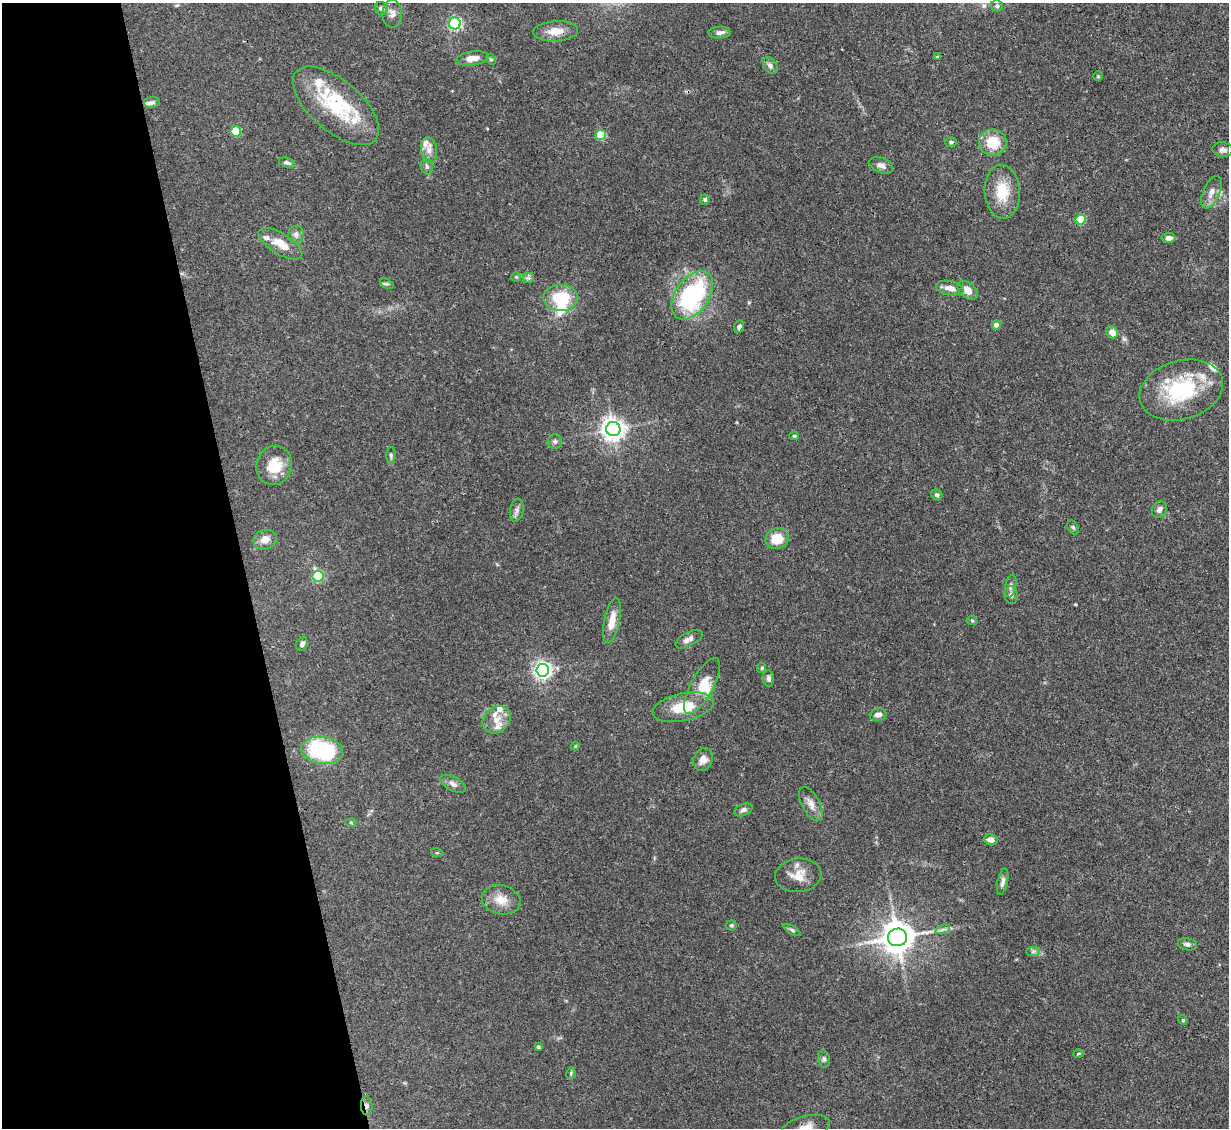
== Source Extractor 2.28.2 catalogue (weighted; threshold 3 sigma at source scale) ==
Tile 5 of 4 x 4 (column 1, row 2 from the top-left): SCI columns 1-1227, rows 2501-3626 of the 4909 x 4883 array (HDU 1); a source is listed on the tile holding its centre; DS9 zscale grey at full resolution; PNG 1231 x 1130 px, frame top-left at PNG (2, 3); each listed source drawn as its Kron ellipse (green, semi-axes under 4 px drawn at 4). Shown black and unused: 20% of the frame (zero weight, under 3 of 4 exposures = <1% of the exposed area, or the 3 px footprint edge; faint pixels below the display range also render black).
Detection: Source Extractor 2.28.2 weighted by HDU 2 'WHT'; one run over the whole footprint, this tile lists its part. Background 0.142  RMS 0.0044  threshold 0.0199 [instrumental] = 3 sigma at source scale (4.5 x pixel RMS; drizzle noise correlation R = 1.50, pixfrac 1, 0.05/0.05 arcsec/px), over >= 5 px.
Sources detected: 103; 1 inside a brighter object's white glare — neither listed nor drawn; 12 inside a brighter listed object's ellipse — not listed separately; the other 90 listed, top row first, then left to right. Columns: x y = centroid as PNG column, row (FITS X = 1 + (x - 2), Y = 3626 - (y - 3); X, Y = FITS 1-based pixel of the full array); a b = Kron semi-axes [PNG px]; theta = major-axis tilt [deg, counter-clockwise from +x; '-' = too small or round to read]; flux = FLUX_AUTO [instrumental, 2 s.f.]
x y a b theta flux
997 6 6 5 - 0.94
381 8 7 6 - 1.9
392 14 14 10 -90 2.8
455 23 6 6 - 80
556 31 22 10 4 5.6
720 33 11 6 2 1.7
937 56 3 3 - 0.51
472 58 16 7 7 4.7
491 59 6 4 -64 0.65
770 65 9 6 -59 1.7
1098 76 4 4 - 0.48
152 103 8 5 3 1.1
336 106 52 25 -41 30
236 131 5 5 - 22
601 135 5 5 - 21
951 142 6 5 - 0.91
993 142 14 13 - 11
429 150 13 8 -81 3
1223 150 10 7 -7 1.6
287 163 8 4 -17 1.4
881 165 12 7 -22 2.2
427 166 8 6 -75 1.2
1002 192 27 17 -86 12
1212 192 17 8 66 3.5
705 200 5 4 - 0.85
1081 220 5 5 - 20
296 234 8 8 - 1.9
1168 238 7 5 3 1.9
280 244 25 10 -32 7
516 277 5 5 - 0.64
528 278 6 5 - 0.99
387 284 7 4 -27 0.74
950 288 14 7 -11 3.4
968 290 12 7 -38 4
692 295 27 16 55 53
561 298 17 13 0 17
996 325 4 4 - 1.5
739 327 6 5 - 1.2
1112 332 6 6 - 3.5
1181 390 43 29 17 37
613 429 7 7 - 340
794 436 5 4 - 0.55
555 442 7 7 - 1.3
391 455 8 4 87 0.89
274 465 20 17 73 11
937 495 6 5 - 1
1159 509 9 7 57 1.8
517 510 11 6 81 1.8
1073 527 7 5 -62 0.88
777 539 12 10 23 8.5
265 540 12 9 15 3.8
318 576 5 5 - 29
1011 586 11 5 79 1.5
1011 595 9 6 -83 1.5
972 620 5 4 - 0.55
612 621 23 7 78 6.2
689 639 15 7 27 2.6
302 644 7 5 63 1.5
762 668 5 4 - 0.56
543 670 6 6 - 190
768 678 8 5 -82 1.1
702 686 31 11 61 8.2
683 707 31 13 12 14
878 715 8 6 15 2.1
496 720 15 12 42 4.8
575 746 4 4 - 0.43
322 750 21 13 -8 42
703 759 11 9 68 3.4
453 784 14 7 -28 2.1
811 804 18 9 -62 3.6
743 810 9 6 24 1.5
351 822 5 3 - 0.43
991 840 7 5 -13 2.2
437 853 6 3 -18 0.53
798 875 23 17 6 7.2
1003 882 13 5 78 1.7
501 900 19 14 -13 6.5
731 925 5 5 - 0.67
943 929 7 4 19 1.1
792 930 9 4 -32 0.87
897 937 9 8 - 880
1187 944 9 6 -11 1.5
1033 951 7 4 1 0.92
1183 1020 5 4 - 0.52
538 1047 4 4 - 0.66
1078 1054 5 3 - 0.42
824 1059 8 5 -79 1.1
571 1073 6 4 80 0.59
367 1106 9 6 -86 1.3
805 1128 25 11 15 6.1
Overlapping masked pixels (flux is a lower limit): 2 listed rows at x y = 367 1106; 805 1128
Isophote crosses this tile's border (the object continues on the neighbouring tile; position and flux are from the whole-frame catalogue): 1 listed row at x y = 805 1128